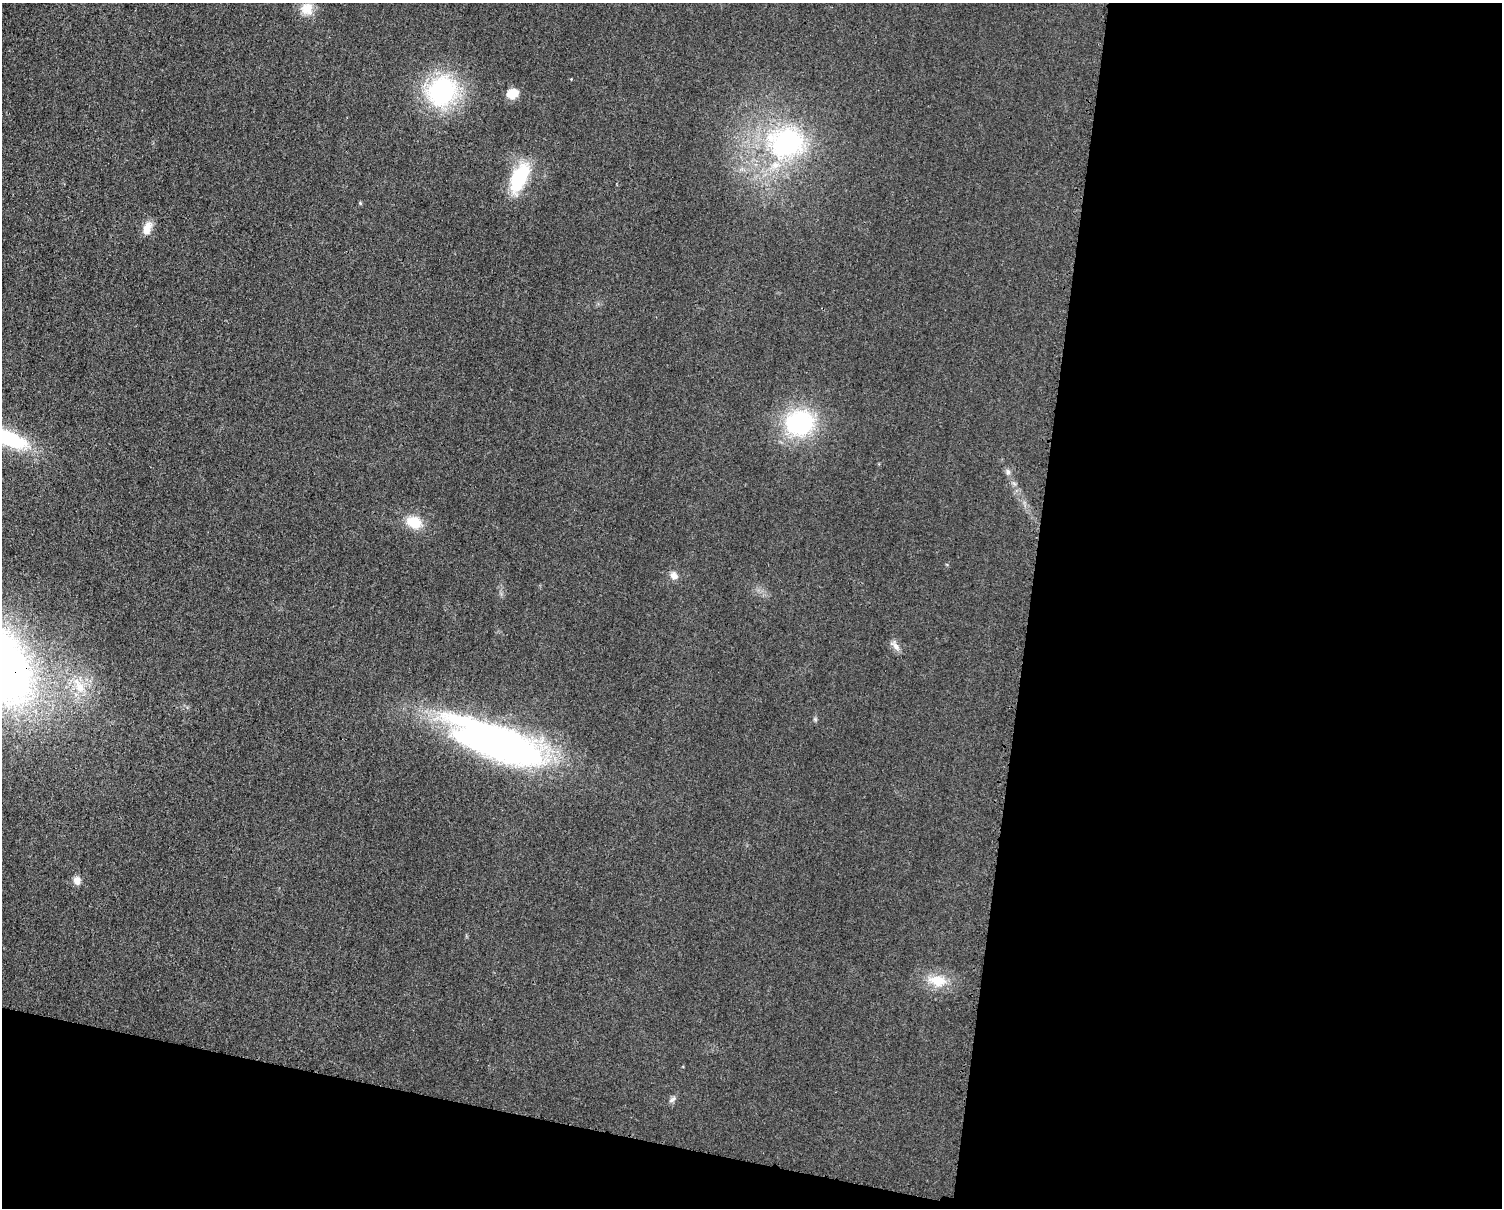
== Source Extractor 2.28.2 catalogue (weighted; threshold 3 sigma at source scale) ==
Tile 12 of 3 x 4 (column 3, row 4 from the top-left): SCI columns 3247-4746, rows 10-1215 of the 4862 x 4841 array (HDU 1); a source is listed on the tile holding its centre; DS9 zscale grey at full resolution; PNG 1504 x 1210 px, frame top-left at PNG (2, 3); no overlay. Shown black and unused: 37% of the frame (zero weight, under 3 of 4 exposures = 1% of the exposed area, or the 3 px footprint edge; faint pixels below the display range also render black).
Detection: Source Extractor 2.28.2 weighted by HDU 2 'WHT'; one run over the whole footprint, this tile lists its part. Background 0.029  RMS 0.0058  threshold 0.0262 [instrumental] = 3 sigma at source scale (4.5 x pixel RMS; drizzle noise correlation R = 1.50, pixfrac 1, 0.05/0.05 arcsec/px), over >= 5 px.
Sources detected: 23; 2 inside a brighter object's white glare — not listed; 1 inside a brighter listed object's ellipse — not listed separately; the other 20 listed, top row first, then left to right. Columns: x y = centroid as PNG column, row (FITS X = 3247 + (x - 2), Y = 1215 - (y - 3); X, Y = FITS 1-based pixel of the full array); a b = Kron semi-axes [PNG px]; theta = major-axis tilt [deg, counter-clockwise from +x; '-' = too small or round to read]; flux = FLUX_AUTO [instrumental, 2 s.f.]
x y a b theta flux
307 9 17 16 - 9
571 79 3 3 - 0.4
442 91 27 24 49 90
512 93 11 9 19 10
787 142 52 42 8 100
519 177 34 16 67 36
360 203 5 4 - 0.74
147 228 17 9 67 7
800 423 39 33 10 60
9 438 58 19 -23 45
1008 472 8 7 - 2
414 522 21 15 -24 13
674 575 11 9 -49 3.6
895 646 18 6 -47 3.2
79 686 25 11 -62 13
815 719 6 5 - 0.98
508 747 85 39 -15 210
77 880 10 8 -74 4.1
937 981 21 13 -8 15
672 1099 12 5 44 1.9
Isophote crosses this tile's border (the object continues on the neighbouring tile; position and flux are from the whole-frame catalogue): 1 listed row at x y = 9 438